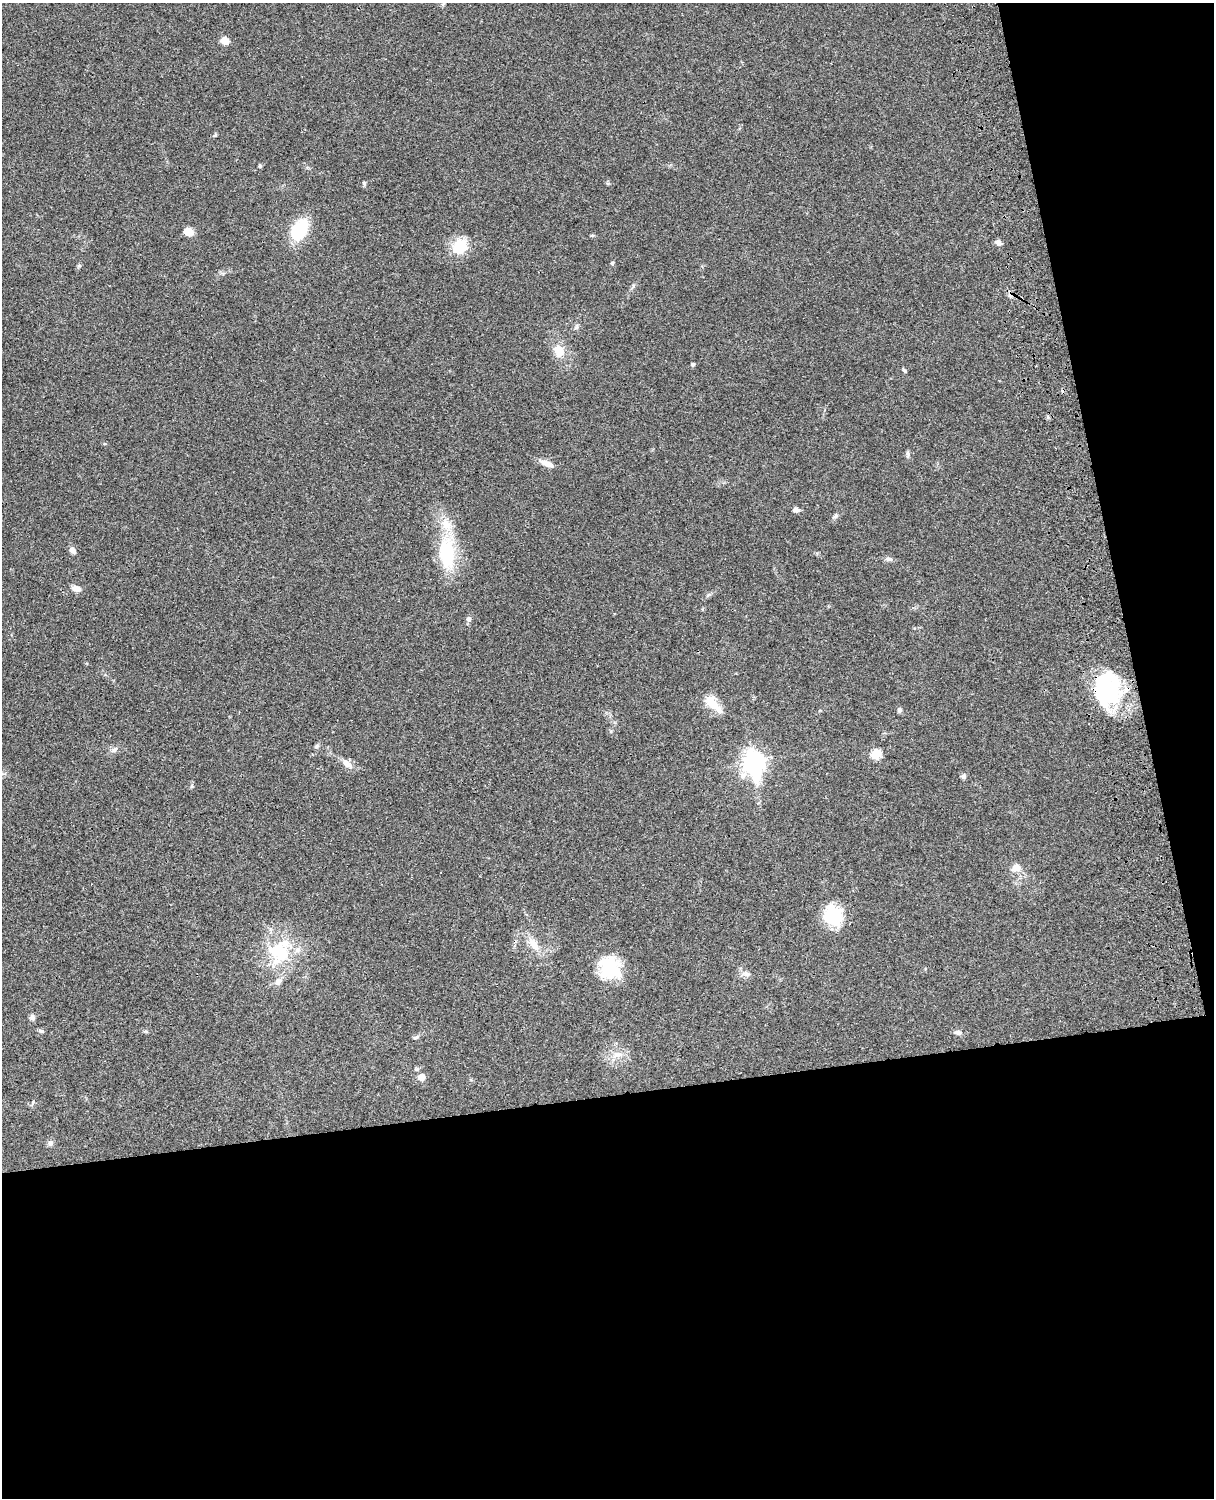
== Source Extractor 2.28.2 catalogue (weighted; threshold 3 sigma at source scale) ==
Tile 12 of 4 x 3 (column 4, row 3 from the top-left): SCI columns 3758-4969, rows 277-1772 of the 5087 x 4926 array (HDU 1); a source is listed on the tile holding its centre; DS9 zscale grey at full resolution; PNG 1216 x 1500 px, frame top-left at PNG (2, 3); no overlay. Shown black and unused: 33% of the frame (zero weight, under 3 of 4 exposures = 6% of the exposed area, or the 3 px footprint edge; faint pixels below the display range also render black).
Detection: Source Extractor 2.28.2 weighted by HDU 2 'WHT'; one run over the whole footprint, this tile lists its part. Background 0.076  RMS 0.0057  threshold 0.0257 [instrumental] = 3 sigma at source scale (4.5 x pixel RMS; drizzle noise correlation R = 1.50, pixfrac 1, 0.05/0.05 arcsec/px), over >= 5 px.
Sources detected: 52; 1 inside a brighter object's white glare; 1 cosmic-ray / hot-pixel residue — not listed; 3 inside a brighter listed object's ellipse — not listed separately; the other 47 listed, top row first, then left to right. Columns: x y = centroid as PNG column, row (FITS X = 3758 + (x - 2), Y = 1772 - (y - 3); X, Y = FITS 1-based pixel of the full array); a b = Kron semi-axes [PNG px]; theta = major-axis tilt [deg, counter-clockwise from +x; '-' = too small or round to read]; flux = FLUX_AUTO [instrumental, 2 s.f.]
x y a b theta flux
225 41 9 8 - 3.9
215 135 6 4 65 0.82
260 166 5 4 - 0.75
364 184 6 5 - 0.82
299 229 23 14 60 27
188 232 8 7 - 7.5
592 235 6 3 18 0.64
999 243 7 6 - 2.2
459 246 13 11 42 19
612 263 5 4 - 0.88
79 265 6 5 - 0.77
559 350 13 10 -71 9.1
693 364 4 4 - 1
904 370 6 4 -44 0.71
908 454 11 4 -90 1.2
547 464 15 7 -19 4.8
796 510 8 6 -6 1.8
835 516 7 5 48 1.3
72 550 8 6 -51 2.3
447 553 35 18 -86 35
889 559 11 5 -6 1.7
76 588 11 7 -16 3.6
469 619 7 6 - 1.2
1105 694 37 32 -29 48
713 704 25 10 -47 9.6
899 710 6 6 - 1.3
317 746 6 5 - 1
114 750 11 6 34 2
876 754 6 5 - 30
753 762 9 8 - 400
347 763 16 8 -38 4.6
963 776 7 6 - 1.4
192 786 6 4 48 0.73
1016 867 12 10 9 4.5
833 916 21 19 -55 25
534 944 22 10 -51 7.6
279 951 39 31 62 35
610 968 26 22 -51 27
746 974 11 7 -17 2.6
32 1017 8 6 -82 1.8
42 1031 6 5 - 1.2
958 1032 10 6 -7 2.1
415 1037 7 4 8 0.93
617 1055 14 9 10 5.3
417 1069 6 5 - 0.93
421 1077 5 5 - 7.6
50 1143 8 7 - 1.6
Overlapping masked pixels (flux is a lower limit): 1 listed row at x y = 1105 694